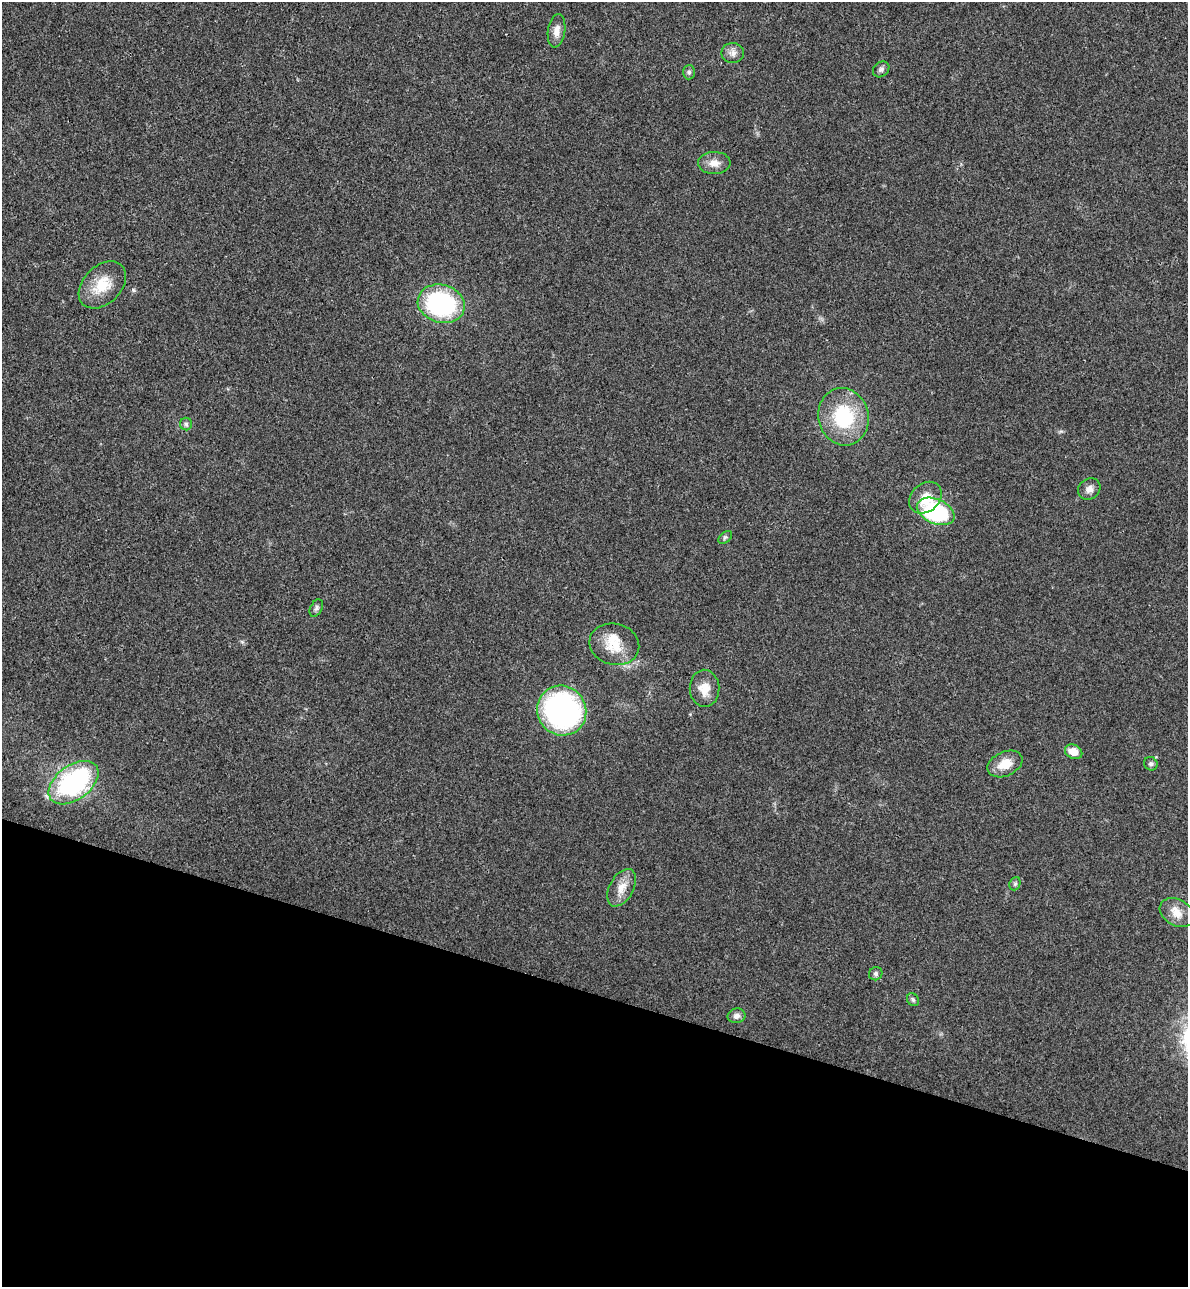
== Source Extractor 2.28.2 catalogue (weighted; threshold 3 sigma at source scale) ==
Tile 15 of 4 x 4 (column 3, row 4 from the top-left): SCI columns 2556-3741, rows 22-1306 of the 5234 x 5179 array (HDU 1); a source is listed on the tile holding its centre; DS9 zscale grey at full resolution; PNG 1190 x 1289 px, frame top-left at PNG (2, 2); each listed source drawn as its Kron ellipse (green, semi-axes under 4 px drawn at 4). Shown black and unused: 23% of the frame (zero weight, under 3 of 4 exposures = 6% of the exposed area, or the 3 px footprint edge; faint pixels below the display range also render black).
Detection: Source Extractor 2.28.2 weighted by HDU 2 'WHT'; one run over the whole footprint, this tile lists its part. Background 0.0229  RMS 0.0045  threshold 0.0203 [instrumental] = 3 sigma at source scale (4.5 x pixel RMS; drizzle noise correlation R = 1.50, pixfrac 1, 0.05/0.05 arcsec/px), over >= 5 px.
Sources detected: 27; all 27 listed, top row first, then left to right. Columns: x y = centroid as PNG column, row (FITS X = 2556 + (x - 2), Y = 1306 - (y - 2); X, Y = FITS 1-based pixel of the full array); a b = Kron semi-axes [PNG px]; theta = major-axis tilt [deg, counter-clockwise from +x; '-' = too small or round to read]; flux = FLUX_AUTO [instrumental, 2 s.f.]
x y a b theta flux
557 31 17 8 81 3.6
733 53 11 10 - 2.6
881 69 9 7 42 1.4
689 72 7 6 - 0.96
714 163 16 11 2 4.3
102 285 27 19 45 12
441 304 24 19 -16 67
843 417 29 25 -76 30
186 424 6 6 - 1
1089 489 12 10 37 2.7
925 498 18 14 42 7.4
936 511 20 12 -24 51
725 537 8 5 39 0.83
316 608 9 6 61 1.2
614 644 25 20 -15 12
705 688 18 15 -88 7
562 711 25 24 - 120
1074 752 9 6 -25 5.3
1005 764 18 12 25 7.5
1151 764 7 6 - 1.1
74 783 28 17 36 68
1015 884 7 5 68 0.85
622 888 20 12 61 5.7
1177 913 18 13 -29 5.5
876 974 7 6 - 1.2
913 1000 7 5 -58 0.95
736 1016 9 7 11 1.9